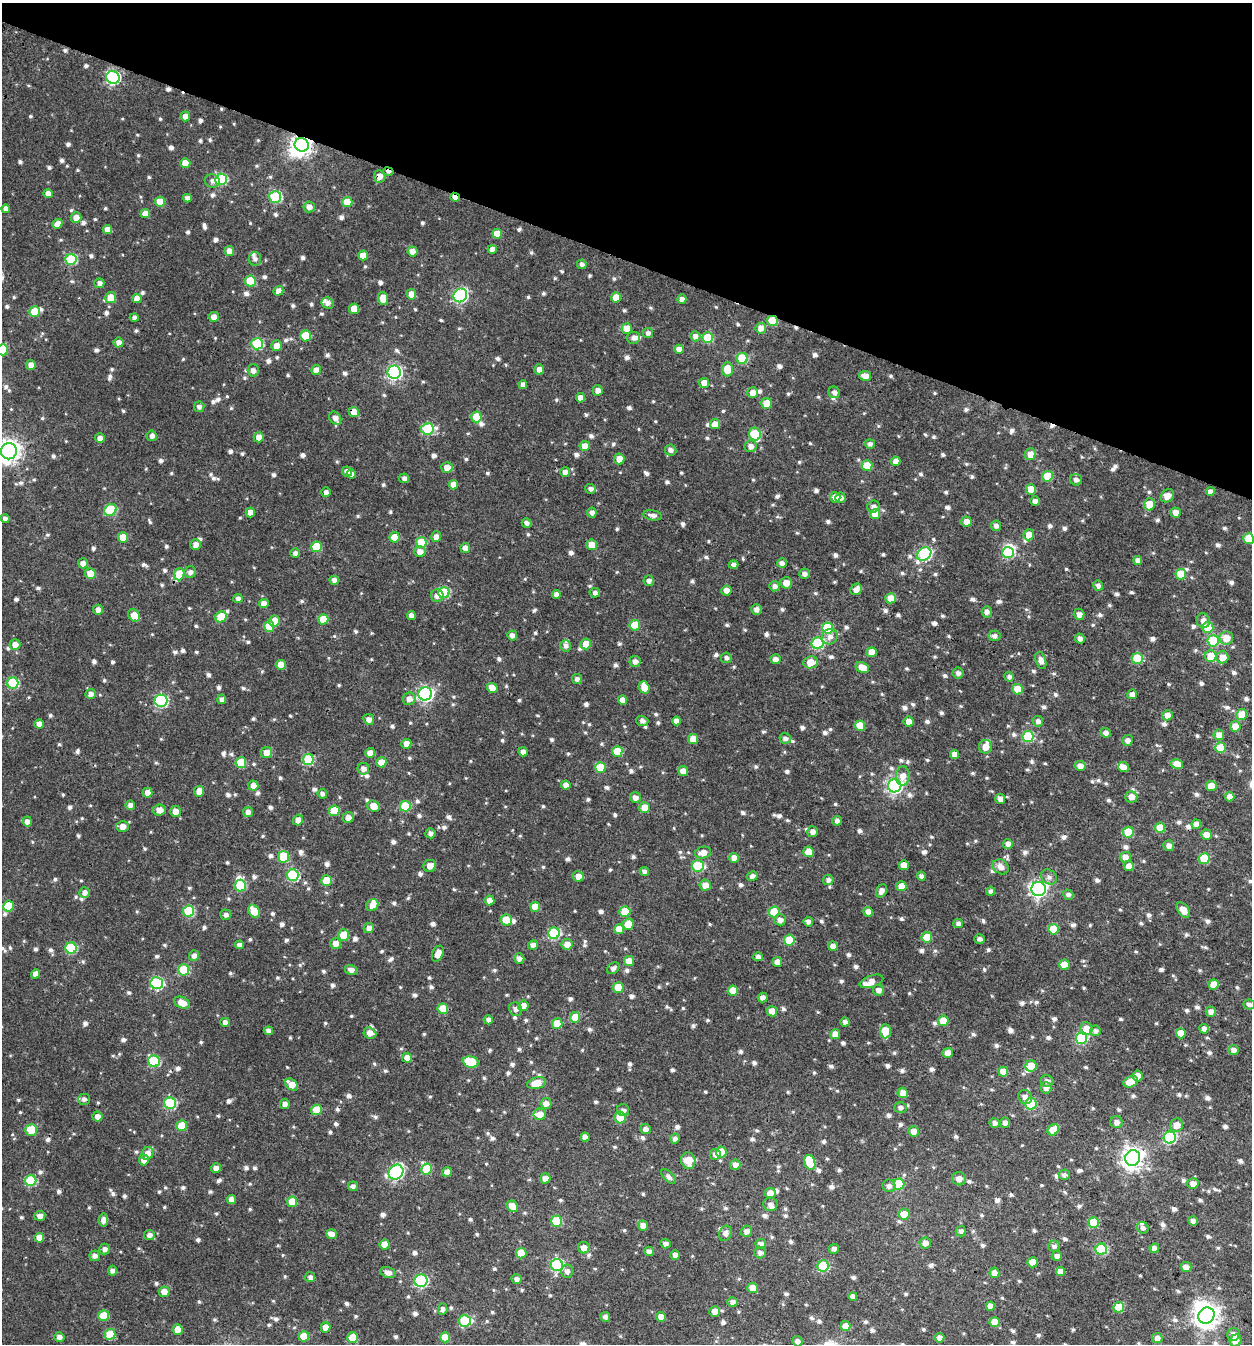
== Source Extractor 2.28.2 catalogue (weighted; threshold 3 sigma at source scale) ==
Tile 2 of 4 x 4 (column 2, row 1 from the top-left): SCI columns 1582-2831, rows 4084-5425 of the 5726 x 5472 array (HDU 1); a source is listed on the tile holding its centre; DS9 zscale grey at full resolution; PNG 1254 x 1346 px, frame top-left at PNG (2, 3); each listed source drawn as its Kron ellipse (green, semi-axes under 4 px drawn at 4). Shown black and unused: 19% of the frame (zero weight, under 3 of 4 exposures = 6% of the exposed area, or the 3 px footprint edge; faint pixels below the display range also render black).
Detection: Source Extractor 2.28.2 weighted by HDU 2 'WHT'; one run over the whole footprint, this tile lists its part. Background 0.00562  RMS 0.0041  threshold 0.0184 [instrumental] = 3 sigma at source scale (4.5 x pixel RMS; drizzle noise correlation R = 1.50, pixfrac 1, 0.0396/0.0396 arcsec/px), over >= 5 px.
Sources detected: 1148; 4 inside a brighter object's white glare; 2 cosmic-ray / hot-pixel residue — neither listed nor drawn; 16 inside a brighter listed object's ellipse — not listed separately; of the other 1126, all 500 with FLUX_AUTO >= 1.33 (the completeness limit of this list) listed and drawn (626 fainter detections not listed), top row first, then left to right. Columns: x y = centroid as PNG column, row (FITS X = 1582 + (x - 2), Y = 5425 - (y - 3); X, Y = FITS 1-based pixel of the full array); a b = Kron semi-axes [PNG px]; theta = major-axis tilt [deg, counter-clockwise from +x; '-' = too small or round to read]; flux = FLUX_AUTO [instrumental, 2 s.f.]
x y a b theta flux
113 78 7 6 - 59
185 116 5 4 - 2.1
302 145 7 6 - 220
185 163 5 5 - 5.8
388 172 5 4 - 1.6
380 176 6 5 - 3.3
221 179 6 5 - 30
212 181 7 6 - 1.6
48 194 4 4 - 2.9
275 197 6 6 - 32
455 197 5 4 - 4.3
187 198 4 4 - 1.8
160 202 5 5 - 5.7
347 202 5 5 - 7.9
309 207 6 5 - 2.2
6 209 4 4 - 2
145 213 5 4 - 2.9
76 217 5 5 - 2.9
57 224 5 4 - 3.2
107 230 4 4 - 3
497 234 5 5 - 5
492 249 4 4 - 2.3
229 251 5 5 - 2.8
412 251 5 5 - 2.6
363 255 5 5 - 4.4
71 259 5 5 - 24
255 259 7 6 - 1.3
582 264 5 4 - 1.4
250 281 5 5 - 16
99 283 5 5 - 1.8
278 291 5 4 - 2.6
411 294 5 5 - 3.9
460 295 7 6 - 59
111 297 5 5 - 6.1
616 297 5 5 - 5.2
383 298 6 5 - 4.9
137 299 5 4 - 3.2
682 299 4 4 - 2
328 303 6 5 - 1.8
354 309 5 5 - 6.4
35 312 5 5 - 9.8
214 317 5 5 - 3
134 318 4 4 - 1.3
772 321 5 5 - 14
627 328 5 5 - 4.5
761 328 5 5 - 3.1
648 333 5 5 - 1.4
305 336 5 5 - 13
695 336 5 5 - 1.9
633 338 7 6 - 1.6
708 338 5 5 - 18
119 342 5 5 - 2.3
257 344 6 5 - 30
277 346 5 5 - 3.6
679 349 5 4 - 2.6
3 350 5 5 - 10
742 358 5 5 - 19
31 365 5 4 - 2.5
539 369 5 5 - 2
727 369 7 5 89 6.4
253 370 6 5 - 1.9
316 370 5 5 - 2.6
394 372 6 6 - 83
865 376 6 5 - 2.9
704 383 5 5 - 3.4
523 385 4 4 - 1.7
598 390 5 5 - 2.5
834 392 6 5 - 1.7
753 393 5 5 - 3.3
580 398 4 4 - 2.8
767 403 5 5 - 5.6
199 407 5 5 - 1.4
354 412 5 5 - 4.3
476 417 5 5 - 9.6
335 418 7 5 -55 2.1
715 424 5 5 - 3.4
427 429 6 5 - 30
755 434 6 5 - 19
152 436 5 5 - 1.5
259 437 5 5 - 3.5
100 438 5 4 - 2.3
870 444 5 4 - 1.4
585 446 5 5 - 3.8
751 446 6 6 - 2.1
671 450 6 5 - 1.6
9 451 8 8 - 280
1030 454 6 5 - 3.9
619 459 5 5 - 4.5
896 461 4 4 - 2.2
867 466 5 5 - 10
447 467 5 5 - 3.7
347 472 5 5 - 3
565 472 5 4 - 1.9
351 474 5 4 - 1.3
1048 476 5 5 - 8.9
404 478 5 5 - 1.6
1076 480 6 5 - 1.6
453 484 5 4 - 3
591 489 5 5 - 1.6
1031 489 5 5 - 5.9
326 492 5 5 - 1.4
1210 492 4 4 - 1.9
1167 496 7 6 - 3.2
835 497 5 5 - 2.8
840 498 5 5 - 2.1
1035 501 5 4 - 1.7
1149 504 6 5 - 6.7
873 507 6 6 - 1.8
110 510 7 5 37 20
250 513 5 4 - 3.7
592 513 5 4 - 1.7
1175 513 5 5 - 2.8
875 514 5 5 - 7.5
653 515 9 5 -10 2.1
5 519 4 4 - 1.4
966 522 5 5 - 3
527 523 5 4 - 1.5
996 526 5 5 - 1.7
1029 535 5 5 - 4.9
123 537 5 5 - 7.1
395 537 5 5 - 7.1
436 537 5 5 - 2.3
1249 539 5 5 - 13
421 542 5 5 - 12
196 545 5 5 - 2.4
592 545 5 5 - 4.6
317 547 5 5 - 15
465 548 5 5 - 3.1
420 552 6 5 - 2.8
295 553 5 4 - 1.5
1008 553 6 5 - 30
924 554 8 6 39 47
1138 560 4 4 - 2.3
83 563 5 5 - 2.1
782 563 5 5 - 1.5
733 565 5 4 - 1.5
190 572 6 5 - 1.6
90 573 5 5 - 6.3
179 574 6 5 - 10
804 574 5 5 - 1.6
1181 574 5 5 - 9.6
334 580 5 4 - 2.1
649 581 5 5 - 1.6
786 583 6 5 - 3.9
774 586 5 5 - 1.7
1098 586 5 5 - 1.5
856 589 6 5 - 2.6
726 590 5 5 - 2.4
444 593 5 5 - 20
595 593 5 5 - 1.3
556 594 4 4 - 1.9
437 596 6 6 - 2.4
238 598 4 4 - 1.4
891 598 5 5 - 5.1
264 603 5 4 - 2.6
756 609 5 5 - 1.8
98 610 5 5 - 2.4
987 612 6 5 - 1.5
1079 614 5 5 - 1.9
134 615 7 5 -45 4.7
411 615 4 4 - 2
221 617 6 5 - 10
323 619 5 5 - 7.9
274 621 5 5 - 5
1203 621 7 6 - 2.4
635 625 5 5 - 10
269 626 5 5 - 8.2
1208 627 5 5 - 10
828 628 5 5 - 19
512 635 5 5 - 2
994 636 6 5 - 1.6
830 637 8 7 - 2.3
1080 638 5 4 - 1.9
1226 638 7 6 - 4.9
1213 641 5 5 - 23
818 643 6 6 - 35
15 644 5 5 - 2.5
586 644 5 5 - 5.3
566 646 6 5 - 1.4
872 652 5 5 - 4.9
1211 656 6 5 - 8.8
1222 657 6 6 - 4.8
726 658 5 5 - 1.4
775 659 5 5 - 2.3
1137 659 5 5 - 21
1041 660 9 5 -71 2.1
635 662 5 5 - 1.9
811 662 7 6 - 6.5
281 665 5 5 - 4.8
862 668 7 5 -27 5.6
958 673 5 5 - 1.3
1009 677 5 5 - 1.4
577 679 5 5 - 1.5
13 683 5 5 - 23
644 687 6 5 - 5.8
492 688 5 5 - 4.4
1017 689 5 5 - 7.6
90 694 5 5 - 1.9
425 694 7 6 - 89
1132 694 5 5 - 1.9
222 699 4 4 - 1.8
409 699 6 6 - 2.5
623 700 5 4 - 2.9
161 701 6 6 - 52
1167 715 5 5 - 2.8
1241 715 5 5 - 7
369 719 5 5 - 2.1
642 721 6 5 - 1.5
676 721 4 4 - 2.3
909 721 5 5 - 3.6
1038 721 5 5 - 1.7
39 724 4 4 - 2.2
860 726 5 5 - 8.4
1235 726 5 5 - 5.1
1106 733 5 4 - 1.8
1219 735 5 5 - 3
1028 737 6 5 - 27
785 738 6 5 - 1.5
693 739 5 5 - 4.8
1128 740 5 5 - 1.9
406 744 5 5 - 3.4
985 747 7 6 - 3.7
1220 748 5 5 - 11
617 751 5 5 - 11
523 752 4 4 - 1.9
267 753 5 5 - 4.6
370 753 5 5 - 2.9
954 754 4 4 - 3
308 760 5 5 - 24
381 762 5 5 - 5
241 763 5 5 - 15
1177 764 6 5 - 5.4
1080 766 5 5 - 2.5
600 767 5 5 - 11
1124 767 5 5 - 2.6
363 769 6 6 - 2
683 771 5 5 - 3.5
903 776 9 7 88 3.3
566 785 4 4 - 1.9
253 786 5 5 - 2.7
895 786 7 6 - 91
1211 786 5 5 - 5.2
199 791 5 5 - 3.9
147 793 5 5 - 2.6
322 794 5 4 - 1.3
1230 796 5 5 - 2.5
1131 797 6 6 - 3.4
635 798 5 5 - 2.2
1000 799 5 5 - 2.8
130 805 5 4 - 1.9
373 806 6 5 - 5.2
405 806 5 5 - 16
644 808 5 5 - 4.6
159 810 6 5 - 3
175 811 5 5 - 2.7
334 811 5 5 - 9.9
248 812 5 5 - 2.1
348 817 5 5 - 2.8
298 820 5 5 - 2.8
837 821 5 4 - 1.6
27 822 5 4 - 2.1
1196 824 5 4 - 2.2
122 826 6 5 - 3.1
1160 828 5 5 - 7.4
812 832 5 5 - 2.4
1128 832 5 5 - 12
430 833 5 5 - 1.7
1206 835 5 5 - 3.3
1008 844 5 5 - 2.1
1169 846 5 5 - 1.8
703 852 8 6 13 3.1
808 852 5 5 - 6.4
283 857 6 5 - 16
1125 857 5 5 - 2.8
734 858 5 5 - 3.6
1204 859 5 5 - 17
904 865 5 5 - 4.8
430 866 6 6 - 2.8
698 866 6 5 - 23
1129 866 5 5 - 2.9
1001 867 8 7 - 2.4
644 871 5 4 - 1.4
293 875 6 6 - 36
578 876 6 5 - 3.1
752 876 5 5 - 1.8
921 876 4 4 - 1.6
1049 877 8 7 - 1.6
326 880 5 5 - 9.2
828 880 5 5 - 1.6
705 885 5 5 - 2.9
240 886 6 5 - 22
901 886 5 5 - 5.2
1039 889 7 7 - 120
882 891 7 5 62 2.4
991 891 4 4 - 1.5
85 892 5 5 - 2.2
1068 895 5 5 - 1.5
490 900 5 5 - 2.9
372 905 6 5 - 3.7
8 906 5 5 - 13
535 907 5 5 - 6.1
1183 910 8 5 -53 4
189 911 5 5 - 24
254 911 7 5 -55 8
625 912 5 5 - 9.7
774 912 5 5 - 12
868 912 5 4 - 2.8
226 915 5 5 - 1.4
507 920 5 5 - 12
780 920 6 5 - 1.9
808 922 5 4 - 1.5
958 923 5 4 - 1.4
628 924 6 5 - 7.1
369 928 5 5 - 2.1
619 929 5 5 - 5.2
1053 929 5 5 - 9.9
554 933 6 5 - 35
344 935 5 5 - 10
927 937 5 5 - 8
980 939 5 4 - 1.4
789 940 5 5 - 11
336 943 6 5 - 3.3
567 944 5 5 - 3.5
239 945 4 4 - 1.6
533 945 5 4 - 1.9
833 946 5 5 - 2.4
71 948 5 5 - 24
438 954 8 5 68 3
194 956 5 5 - 1.9
758 957 4 4 - 1.4
519 958 5 5 - 1.7
629 961 5 5 - 5.8
777 962 5 5 - 2.5
1064 965 5 5 - 6.2
613 968 7 5 36 1.5
184 970 5 5 - 19
351 970 6 5 - 1.8
36 974 5 4 - 2.6
871 981 12 5 18 3.3
157 983 6 6 - 43
1214 984 5 5 - 4.7
618 988 5 5 - 9.9
878 990 5 5 - 1.9
733 991 5 5 - 6.9
763 998 5 5 - 2
182 1003 8 5 -24 4.4
1249 1004 6 5 - 1.4
523 1006 5 5 - 3
443 1009 5 5 - 8.5
516 1009 7 6 - 1.4
772 1011 5 5 - 5.7
1211 1012 5 5 - 2.4
575 1017 5 5 - 7.1
488 1020 4 4 - 1.7
943 1021 5 5 - 7.5
225 1022 4 4 - 1.7
845 1022 4 4 - 1.6
557 1024 5 5 - 7.6
1086 1029 6 6 - 4.8
1204 1029 5 4 - 2.3
268 1031 4 4 - 1.5
885 1031 7 5 90 11
1095 1031 5 5 - 1.5
370 1033 6 5 - 3.1
1181 1033 5 5 - 5.3
835 1034 5 5 - 3.1
1082 1038 6 5 - 31
1233 1050 5 5 - 2.1
947 1053 5 5 - 3.2
407 1058 5 4 - 3.2
154 1061 6 5 - 28
471 1062 8 5 -11 18
1031 1066 6 5 - 7.3
1003 1072 5 5 - 4.1
1138 1076 5 5 - 3.2
1047 1081 6 6 - 1.5
1131 1082 8 5 25 7.6
537 1083 9 5 16 5.9
292 1085 7 5 -41 4.8
1046 1088 6 5 - 1.9
903 1093 5 5 - 3.8
1025 1097 7 6 - 2.2
84 1099 5 5 - 1.3
170 1103 6 6 - 31
546 1103 5 5 - 2.6
285 1104 5 5 - 1.7
1031 1104 6 5 - 22
900 1108 6 5 - 1.5
317 1110 5 5 - 9.9
623 1110 6 6 - 1.5
540 1114 6 5 - 3.2
98 1116 5 5 - 2.3
620 1118 6 5 - 7.4
1116 1122 6 6 - 2
995 1123 5 5 - 1.8
1005 1123 5 5 - 1.9
1177 1125 7 6 - 4.1
182 1126 5 5 - 10
645 1129 5 5 - 1.9
31 1130 6 6 - 9.1
1053 1130 6 5 - 6.9
914 1131 5 5 - 3.6
585 1137 4 4 - 2.4
1170 1137 6 6 - 39
675 1139 5 5 - 1.4
721 1152 5 5 - 5.6
148 1153 6 5 - 3
715 1154 5 5 - 2
1133 1158 8 7 - 250
144 1160 5 5 - 3
688 1161 8 7 - 7
810 1162 8 5 -73 12
735 1165 5 5 - 2.4
216 1168 5 5 - 2.3
426 1169 5 5 - 16
396 1172 8 6 47 76
447 1172 5 4 - 2.4
1064 1175 5 5 - 1.5
669 1177 9 5 -45 1.4
545 1178 5 5 - 3.1
959 1179 7 6 - 2.9
31 1181 5 5 - 22
899 1184 5 5 - 15
1193 1184 5 5 - 2.6
353 1186 5 5 - 1.4
889 1186 6 6 - 1.6
770 1193 5 5 - 3.7
231 1199 4 4 - 2.6
292 1202 5 5 - 7
770 1204 7 6 - 1.5
512 1206 6 5 - 5.1
904 1214 6 5 - 5.2
40 1216 5 5 - 2.1
103 1220 6 4 82 2
557 1221 5 5 - 16
1193 1221 5 4 - 1.8
1094 1222 5 5 - 13
643 1226 5 5 - 3.2
1143 1228 6 5 - 1.3
747 1231 5 5 - 2
961 1231 5 5 - 1.4
725 1233 8 6 70 2
331 1234 5 4 - 3.3
149 1235 5 5 - 2
39 1238 5 5 - 4.2
925 1243 6 5 - 2.6
385 1244 5 5 - 5.1
665 1244 5 4 - 1.5
761 1244 5 5 - 1.8
1054 1246 6 5 - 1.5
584 1248 6 5 - 3
1154 1248 5 4 - 2
105 1249 5 5 - 1.5
834 1249 5 5 - 1.4
1101 1249 6 5 - 27
649 1251 5 5 - 1.6
760 1252 6 5 - 1.6
521 1253 5 5 - 9.1
675 1255 5 4 - 2
95 1256 5 5 - 1.7
1057 1256 5 5 - 1.7
1033 1262 5 5 - 6.3
557 1265 6 6 - 46
823 1266 6 5 - 23
1186 1267 5 5 - 2.9
112 1271 5 4 - 1.5
567 1271 6 6 - 1.7
388 1272 8 5 -16 2.4
1061 1272 4 4 - 2.9
994 1273 5 5 - 2.7
310 1277 5 5 - 1.4
517 1279 5 5 - 1.7
421 1281 6 6 - 53
752 1288 5 5 - 4.2
164 1292 5 5 - 3.2
853 1296 4 4 - 1.9
732 1302 5 4 - 1.9
990 1306 4 4 - 2.8
1119 1307 5 5 - 11
443 1309 6 4 86 1.6
715 1312 5 5 - 3.3
104 1316 5 5 - 12
1206 1316 8 7 - 320
605 1317 5 5 - 1.4
661 1317 5 5 - 3.6
465 1321 6 5 - 22
995 1322 5 5 - 5.4
845 1326 5 5 - 3.8
326 1327 5 5 - 3.7
178 1330 5 5 - 5.5
110 1334 5 5 - 8.4
1233 1334 6 6 - 2.8
304 1336 5 5 - 8.5
59 1337 5 4 - 1.9
445 1337 5 5 - 6
353 1338 5 5 - 9.8
940 1338 4 4 - 2.4
1157 1338 5 5 - 2.1
797 1341 5 5 - 1.7
1236 1341 6 5 - 3.3
Overlapping masked pixels (flux is a lower limit): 7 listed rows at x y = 302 145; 388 172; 380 176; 455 197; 772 321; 354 412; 899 1184
Isophote crosses this tile's border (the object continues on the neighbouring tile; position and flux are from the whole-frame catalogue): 3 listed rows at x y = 3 350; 9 451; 1249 539